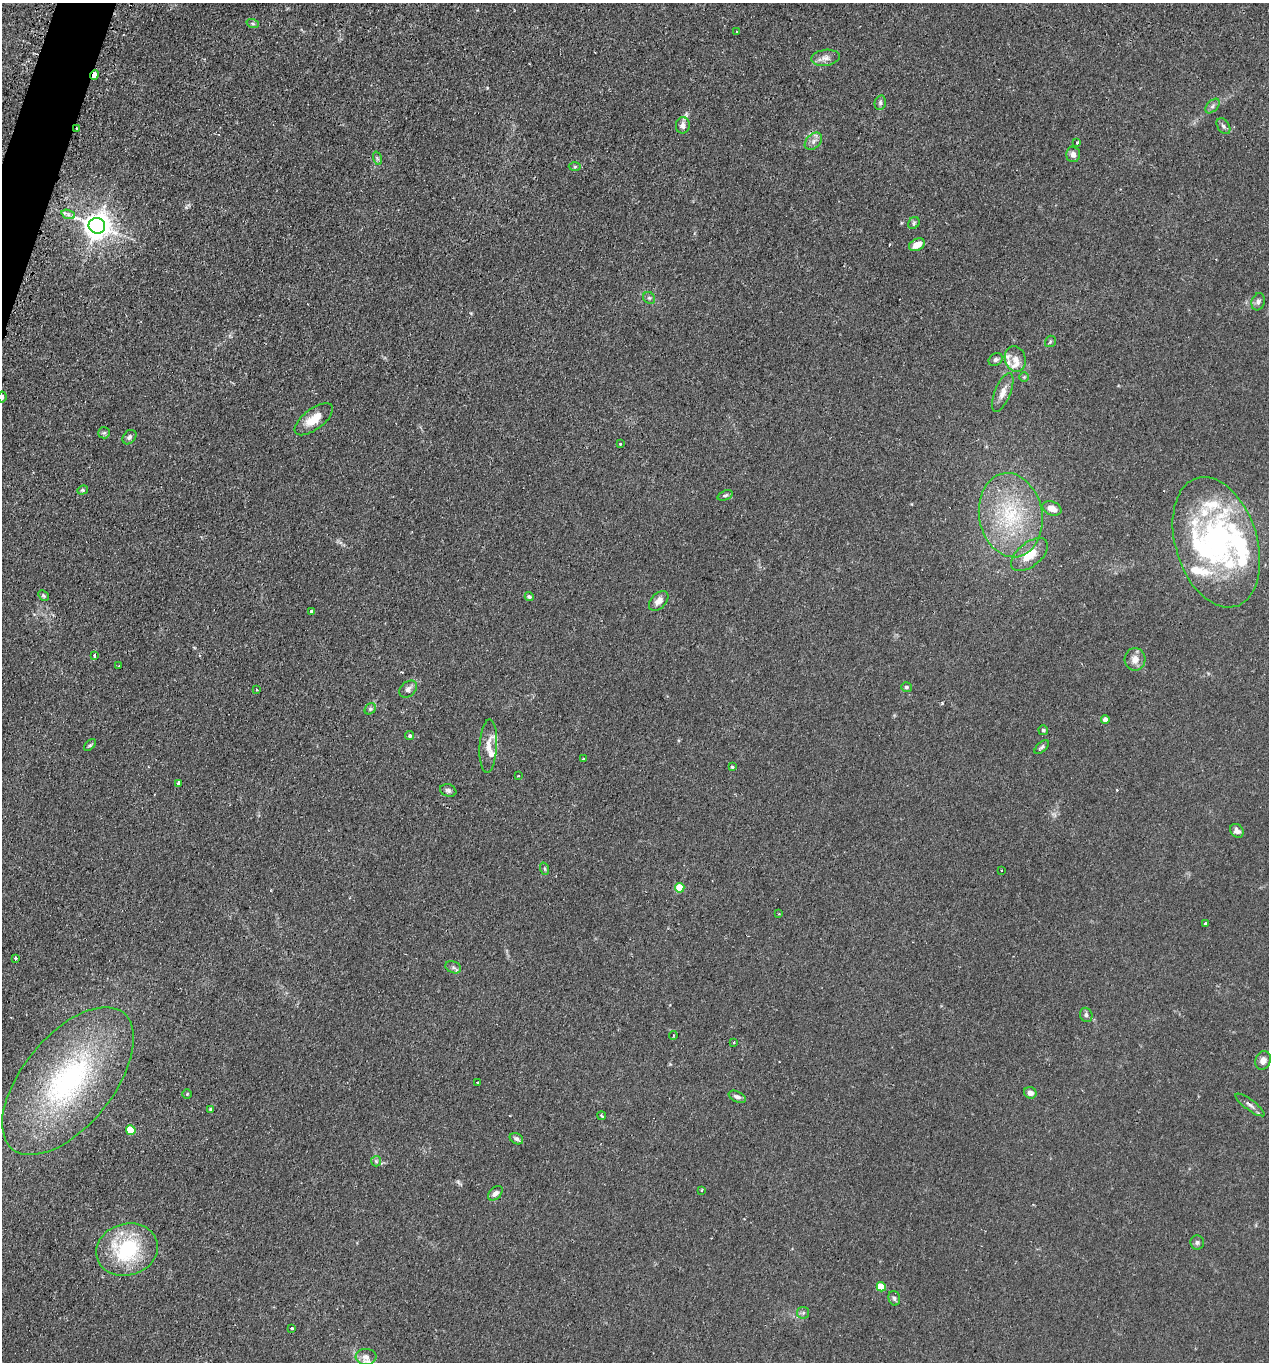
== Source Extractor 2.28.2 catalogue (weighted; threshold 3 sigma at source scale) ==
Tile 11 of 4 x 4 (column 3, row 3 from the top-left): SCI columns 2753-4019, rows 1578-2937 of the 5665 x 5686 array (HDU 1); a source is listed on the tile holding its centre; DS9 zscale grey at full resolution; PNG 1271 x 1364 px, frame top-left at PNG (2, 3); each listed source drawn as its Kron ellipse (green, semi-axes under 4 px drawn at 4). Shown black and unused: <1% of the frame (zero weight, under 2 of 3 exposures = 3% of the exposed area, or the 3 px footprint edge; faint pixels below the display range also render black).
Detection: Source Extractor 2.28.2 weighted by HDU 2 'WHT'; one run over the whole footprint, this tile lists its part. Background 0.0365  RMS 0.0053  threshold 0.0241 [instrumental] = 3 sigma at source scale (4.5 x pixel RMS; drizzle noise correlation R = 1.50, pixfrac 1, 0.05/0.05 arcsec/px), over >= 5 px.
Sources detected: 105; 3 cosmic-ray / hot-pixel residue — neither listed nor drawn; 12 inside a brighter listed object's ellipse — not listed separately; the other 90 listed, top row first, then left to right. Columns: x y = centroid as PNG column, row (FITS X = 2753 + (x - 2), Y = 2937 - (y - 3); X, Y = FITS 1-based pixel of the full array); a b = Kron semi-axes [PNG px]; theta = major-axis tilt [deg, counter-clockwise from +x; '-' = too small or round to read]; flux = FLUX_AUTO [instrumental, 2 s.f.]
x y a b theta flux
253 24 6 4 -19 0.84
737 32 3 3 - 0.55
825 58 14 8 7 3.1
94 75 5 3 - 9.3
880 103 7 5 77 1.2
1212 106 9 5 46 1.5
683 125 8 7 - 2.6
1223 126 9 6 -54 1.4
77 129 2 2 - 0.52
813 141 10 7 44 2.3
1077 142 3 3 - 1
1073 154 8 7 - 2.3
377 158 7 4 -71 0.89
575 167 6 4 1 0.68
68 214 7 4 -19 1.3
914 223 6 5 - 0.89
97 226 8 8 - 640
917 245 8 5 26 5.6
649 298 6 5 - 1
1258 302 9 6 71 1.6
1050 341 6 5 - 0.82
996 359 7 5 32 1.3
1015 359 13 10 -73 4
1024 377 5 5 - 0.65
1003 392 21 8 68 4.7
2 397 6 3 81 1.3
314 419 23 10 37 9
104 433 6 5 - 0.94
129 437 8 6 48 1.7
620 444 4 2 - 0.39
82 490 5 4 - 0.74
725 495 8 5 21 1
1052 508 10 7 -23 4.6
1011 515 42 31 -80 44
1216 542 67 41 -73 100
1029 555 22 11 39 10
43 595 6 4 -45 0.78
529 596 4 4 - 1.1
659 601 12 7 46 3.9
312 611 4 3 - 3.2
94 656 3 3 - 1.9
1135 659 11 10 - 4.5
119 666 3 3 - 1.1
906 687 5 5 - 1
408 689 10 7 41 2
257 690 3 2 - 0.5
370 709 6 5 - 0.96
1105 719 4 4 - 3.2
1043 730 5 4 - 1
410 736 4 4 - 0.9
90 745 7 4 44 0.81
488 746 26 9 87 5.4
1042 747 9 4 43 1.1
584 759 3 3 - 0.61
732 767 3 3 - 0.76
518 776 3 2 - 0.41
179 784 4 3 - 6.8
448 790 8 6 -19 1.3
1237 831 7 6 - 2.4
545 869 6 4 -71 0.72
1001 870 3 2 - 0.6
680 888 5 4 - 14
779 914 3 3 - 0.45
1205 923 3 3 - 1.1
15 958 3 3 - 1.6
453 967 8 5 -21 1.4
1086 1015 7 6 - 1.4
673 1036 4 3 - 0.52
734 1042 3 2 - 1.2
1263 1060 9 7 70 2.6
68 1081 88 45 51 110
478 1082 3 3 - 0.83
1030 1093 6 5 - 2.8
187 1094 4 4 - 0.53
737 1097 9 5 -25 1.7
1250 1105 17 5 -36 2.3
211 1109 4 3 - 1.2
602 1116 4 3 - 1.7
131 1130 5 5 - 17
516 1139 7 5 -30 1.4
376 1161 5 5 - 0.9
701 1190 3 2 - 0.61
495 1193 8 5 45 2
1197 1242 7 6 - 1.2
127 1250 31 26 17 41
881 1287 5 4 - 15
894 1298 7 5 -74 1.4
803 1313 6 5 - 1.1
292 1328 3 3 - 8.1
366 1357 10 8 -3 2.8
Overlapping masked pixels (flux is a lower limit): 2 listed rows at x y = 94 75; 77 129
Isophote crosses this tile's border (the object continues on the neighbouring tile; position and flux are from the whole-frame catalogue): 1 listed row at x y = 2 397